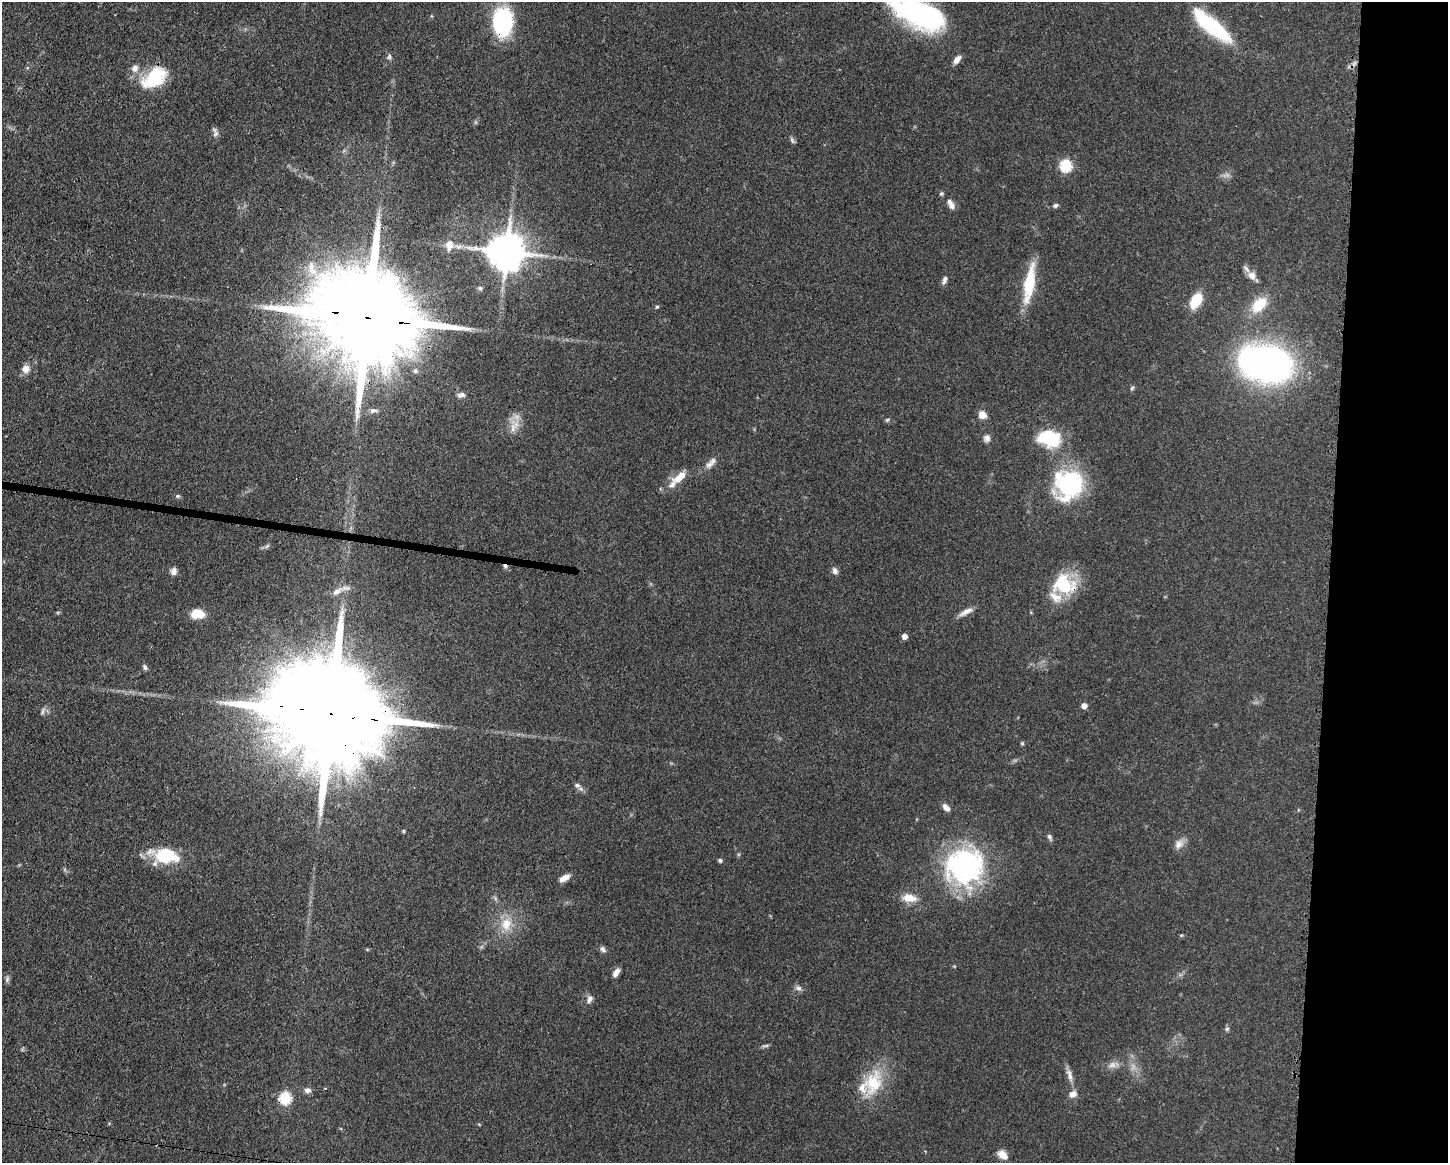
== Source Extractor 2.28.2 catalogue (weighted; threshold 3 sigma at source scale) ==
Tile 9 of 3 x 4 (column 3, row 3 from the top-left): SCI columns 3008-4453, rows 1164-2324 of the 4683 x 4649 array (HDU 1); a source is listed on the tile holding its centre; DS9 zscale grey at full resolution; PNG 1450 x 1165 px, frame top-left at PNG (2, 2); no overlay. Shown black and unused: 9% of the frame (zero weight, under 3 of 4 exposures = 1% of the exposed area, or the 3 px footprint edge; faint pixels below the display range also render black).
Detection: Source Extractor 2.28.2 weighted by HDU 2 'WHT'; one run over the whole footprint, this tile lists its part. Background 0.0591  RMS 0.0043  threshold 0.0194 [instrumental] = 3 sigma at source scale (4.5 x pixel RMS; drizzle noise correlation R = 1.50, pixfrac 1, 0.05/0.05 arcsec/px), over >= 5 px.
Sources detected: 83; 2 too faint to see at this stretch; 1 inside a brighter object's white glare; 1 cosmic-ray / hot-pixel residue — not listed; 5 inside a brighter listed object's ellipse — not listed separately; the other 74 listed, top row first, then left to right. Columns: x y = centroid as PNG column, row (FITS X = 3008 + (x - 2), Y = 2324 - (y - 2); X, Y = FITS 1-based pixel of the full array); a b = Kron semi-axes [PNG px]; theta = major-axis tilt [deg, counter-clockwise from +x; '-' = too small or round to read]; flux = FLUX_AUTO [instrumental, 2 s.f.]
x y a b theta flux
919 14 55 25 -25 75
503 21 28 19 88 39
1212 26 44 13 -39 41
389 57 8 5 75 0.98
957 60 10 6 52 2.8
154 78 34 20 36 20
215 134 10 7 66 1.5
792 141 10 4 -55 0.87
1066 166 7 6 - 31
941 194 5 5 - 0.7
951 204 15 7 -62 2.5
1055 205 7 5 22 1
450 244 13 12 - 4.3
506 251 11 11 - 1100
1252 275 11 8 -47 3.1
944 280 11 5 70 1.5
1029 283 50 12 81 17
1196 300 12 8 60 17
1259 305 22 14 47 11
657 307 5 4 - 0.54
368 318 44 22 -10 14000
1266 364 44 29 -13 180
26 369 9 8 - 3.3
415 371 7 7 - 1.3
1132 388 7 4 46 0.65
461 395 11 6 7 1.7
373 410 10 6 3 1.4
982 415 8 7 - 4.1
887 420 6 4 44 0.6
513 428 14 8 76 3.9
987 438 10 8 60 1.9
1049 438 26 19 -11 21
709 465 14 8 41 2.6
680 477 25 10 38 6.2
1069 484 29 28 - 51
178 496 6 5 - 0.69
174 571 10 8 77 1.9
835 571 8 7 - 1.6
1064 585 23 19 -16 24
337 591 15 7 29 2.9
966 612 20 6 26 2.9
197 614 14 9 3 6.9
905 636 5 5 - 2.1
145 667 8 5 -56 1.1
1084 706 6 5 - 2.2
42 711 10 4 79 0.92
329 713 46 24 -9 17000
1022 743 5 5 - 0.53
577 785 8 7 - 1.4
946 807 9 6 -47 2.4
403 831 4 4 - 0.48
1050 837 8 5 -58 1
1179 844 14 10 45 2.9
166 856 31 19 -8 18
720 860 5 4 - 0.8
964 866 43 40 21 75
564 878 13 6 29 3.2
909 898 19 10 -8 5.7
506 924 19 15 77 8.1
603 949 9 6 -51 1.4
616 972 10 5 55 2.4
7 979 9 5 82 1.1
798 988 8 6 -3 1.4
589 999 11 6 67 1.8
1227 1029 6 5 - 0.77
765 1046 11 4 9 0.86
1112 1065 11 8 1 2.4
1070 1075 19 6 -73 3
873 1083 36 24 72 19
326 1089 3 3 - 0.51
307 1090 9 7 -3 1.7
1073 1094 10 8 25 2.6
285 1098 7 6 - 31
1003 1155 11 8 -38 4
Overlapping masked pixels (flux is a lower limit): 7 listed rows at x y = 503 21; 154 78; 368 318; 1064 585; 329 713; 964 866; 285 1098
Isophote crosses this tile's border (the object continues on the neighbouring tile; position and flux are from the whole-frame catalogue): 1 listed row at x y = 919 14